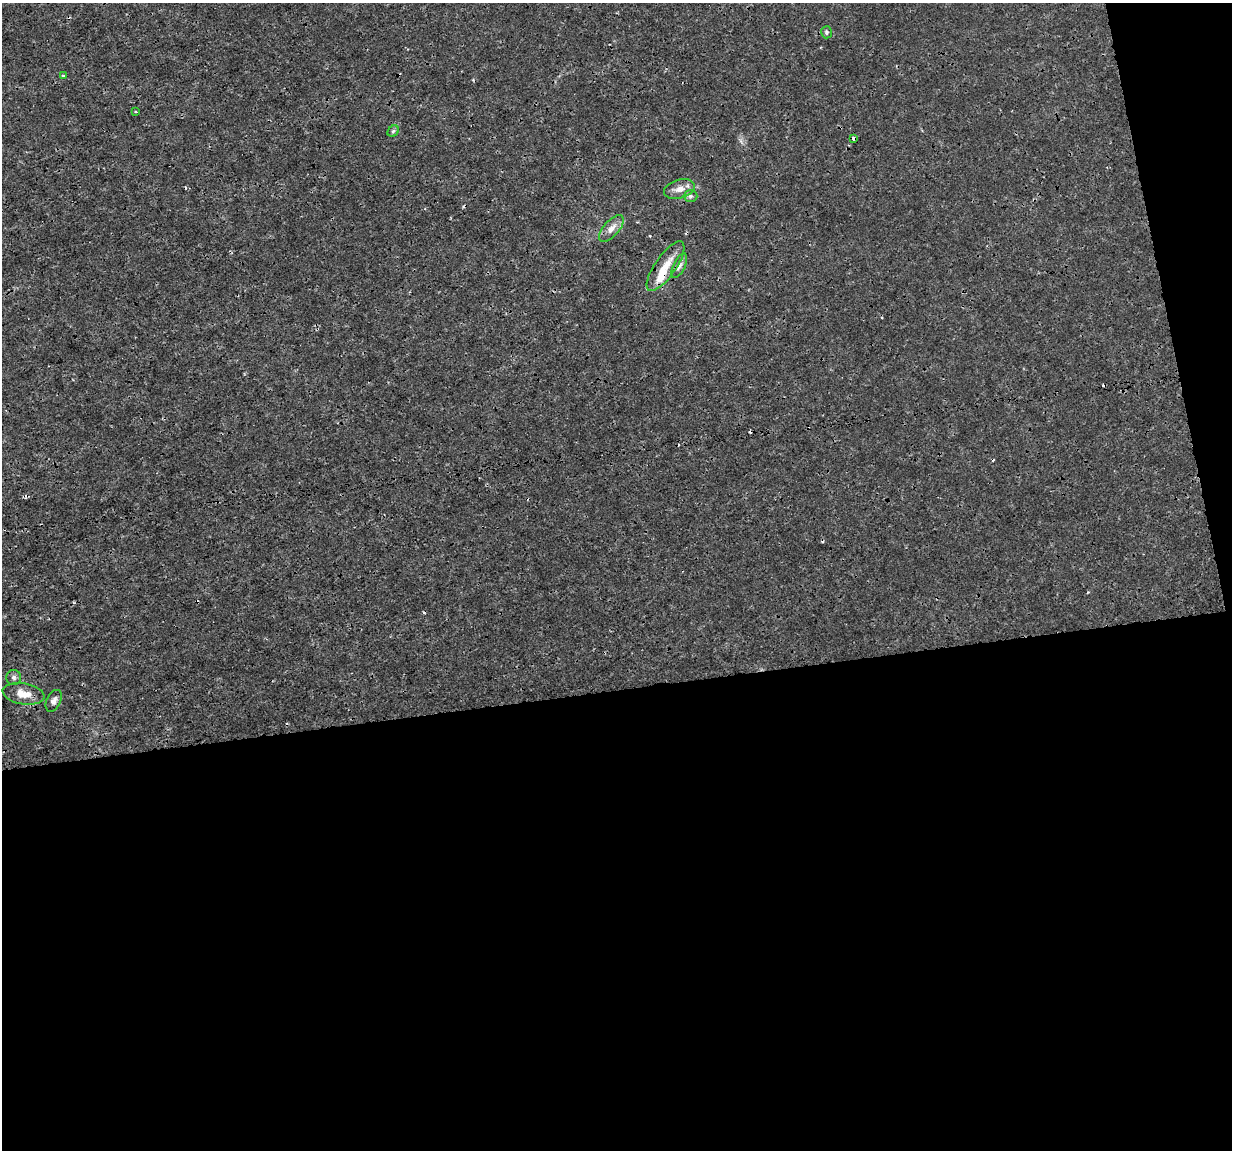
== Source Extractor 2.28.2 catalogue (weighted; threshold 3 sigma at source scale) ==
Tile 16 of 4 x 4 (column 4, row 4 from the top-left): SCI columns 3693-4922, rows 79-1226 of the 4922 x 4703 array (HDU 1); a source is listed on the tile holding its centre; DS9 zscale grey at full resolution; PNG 1234 x 1152 px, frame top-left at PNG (2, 3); each listed source drawn as its Kron ellipse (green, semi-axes under 4 px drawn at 4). Shown black and unused: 43% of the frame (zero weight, under 3 of 4 exposures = <1% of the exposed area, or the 3 px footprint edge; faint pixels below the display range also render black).
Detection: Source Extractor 2.28.2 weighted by HDU 2 'WHT'; one run over the whole footprint, this tile lists its part. Background -4.10e-05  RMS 7.5e-04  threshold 0.00337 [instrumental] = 3 sigma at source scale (4.5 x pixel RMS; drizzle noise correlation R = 1.50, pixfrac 1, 0.0396/0.0396 arcsec/px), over >= 5 px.
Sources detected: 21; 6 cosmic-ray / hot-pixel residue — neither listed nor drawn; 2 inside a brighter listed object's ellipse — not listed separately; the other 13 listed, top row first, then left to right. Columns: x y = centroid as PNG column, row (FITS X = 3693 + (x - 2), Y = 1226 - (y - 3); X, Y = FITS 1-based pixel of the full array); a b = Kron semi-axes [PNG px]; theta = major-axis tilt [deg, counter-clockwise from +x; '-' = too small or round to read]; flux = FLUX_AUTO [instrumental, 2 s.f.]
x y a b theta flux
826 32 6 5 - 0.15
63 76 4 3 - 0.094
136 112 4 2 - 0.059
393 131 6 5 - 0.14
854 138 4 3 - 0.25
679 189 16 9 16 0.64
690 196 7 6 - 0.18
611 229 16 7 48 0.59
666 266 29 10 55 1.4
679 266 13 5 64 0.3
14 677 7 7 - 0.22
23 694 21 10 -10 1
54 701 12 7 65 0.34
Overlapping masked pixels (flux is a lower limit): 1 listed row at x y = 854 138